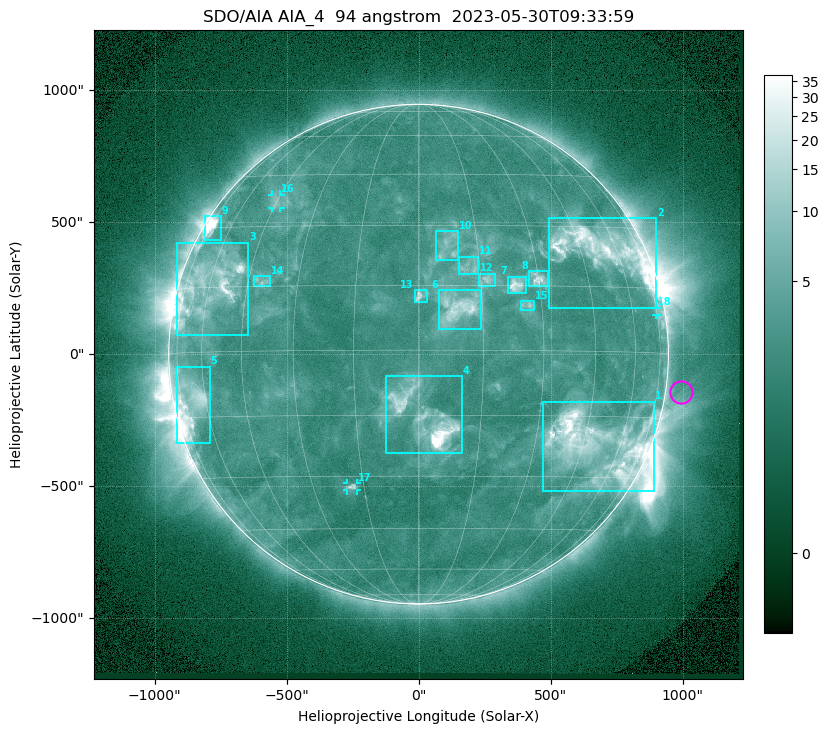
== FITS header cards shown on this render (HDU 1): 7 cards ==
TELESCOP= 'SDO/AIA '           / For AIA: SDO/AIA
INSTRUME= 'AIA_4   '           / For AIA: AIA_ATA1, AIA_ATA2, AIA_ATA3 or AIA_AT
WAVELNTH=                   94 / [angstrom] Wavelength
WAVEUNIT= 'angstrom'           / Wavelength unit: angstrom
DATE-OBS= '2023-05-30T09:33:59.138' / [ISO] Date when observation started; ISO 8
CTYPE1  = 'HPLN-TAN'           / CTYPE1: HPLN
CTYPE2  = 'HPLT-TAN'           / CTYPE2: HPLT

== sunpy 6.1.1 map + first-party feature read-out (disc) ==
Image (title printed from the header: SDO/AIA AIA_4  94 angstrom  2023-05-30T09:33:59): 1024 x 1024 px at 2.4 arcsec/px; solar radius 947 arcsec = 394 px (full disc in frame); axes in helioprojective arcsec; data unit not stated in the header (colour bar unlabelled)
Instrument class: DISC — disc imager (sunpy class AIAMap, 94 A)
Bright regions (active regions / flare kernels): reference = the median radial profile (limb darkening/brightening removed); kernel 9 px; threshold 5 sigma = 3.86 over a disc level ~2.55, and >= 1.15x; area >= 12 px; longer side >= 9 px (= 22 arcsec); searched inside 0.97 R_sun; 18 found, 18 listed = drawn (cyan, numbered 1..; 3 of them under ~33 arcsec drawn as corner ticks so the feature stays visible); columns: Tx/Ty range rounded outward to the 5 arcsec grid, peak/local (2 s.f.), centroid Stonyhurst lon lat
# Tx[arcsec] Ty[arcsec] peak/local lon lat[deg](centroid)
1 470..895 -520..-180 15 +49 -22
2 495..900 175..515 11 +53 +24
3 -915..-645 75..425 10 -60 +15
4 -125..165 -375..-85 30 +2 -16
5 -920..-790 -335..-45 7.5 -67 -11
6 80..240 95..245 6.7 +9 +10
7 335..405 230..295 8.2 +24 +15
8 420..490 255..315 7 +30 +17
9 -810..-745 430..525 14 -71 +30
10 65..150 355..465 3.7 +7 +24
11 150..225 305..370 3.7 +13 +19
12 230..290 255..305 4.7 +17 +16
13 -15..35 200..245 4.6 +0 +13
14 -625..-565 255..295 3.6 -41 +16
15 385..440 165..205 3.9 +26 +10
16 -555..-520 555..605 3.2 -45 +37
17 -270..-230 -515..-490 4.8 -18 -33
18 900..905 145..175 2.4 +75 +10
Off-limb structures (1.02-1.3 R_sun): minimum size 162 px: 3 found; the strongest spans PA ~225..305 deg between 1.02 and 1.3 R_sun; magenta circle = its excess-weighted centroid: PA ~260 deg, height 1.06 R_sun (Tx ~995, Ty ~-145 arcsec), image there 1.5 x the reference